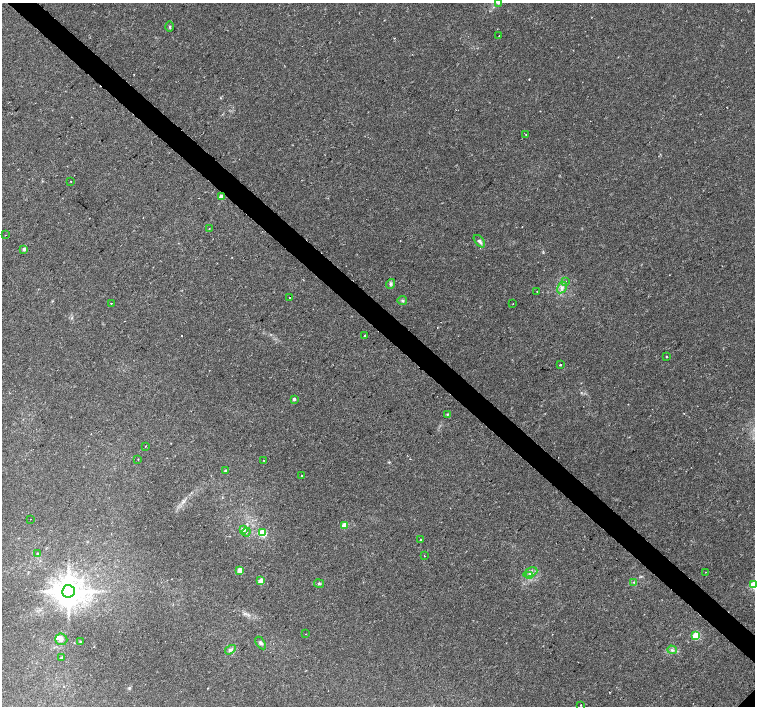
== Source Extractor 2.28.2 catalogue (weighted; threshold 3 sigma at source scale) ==
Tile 11 of 4 x 4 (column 3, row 3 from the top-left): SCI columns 3011-4515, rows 1572-2979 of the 6025 x 6025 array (HDU 1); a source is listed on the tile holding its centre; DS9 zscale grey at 2 x 2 block average (1 PNG px = mean of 2 x 2 image px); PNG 757 x 708 px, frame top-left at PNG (2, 3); each listed source drawn as its Kron ellipse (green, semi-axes under 4 px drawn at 4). Shown black and unused: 4% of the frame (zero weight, under 2 of 3 exposures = <1% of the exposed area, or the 3 px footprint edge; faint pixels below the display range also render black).
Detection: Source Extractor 2.28.2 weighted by HDU 2 'WHT'; one run over the whole footprint, this tile lists its part. Background 0.0254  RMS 0.0028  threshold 0.0128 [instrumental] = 3 sigma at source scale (4.5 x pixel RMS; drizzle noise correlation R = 1.50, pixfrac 1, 0.0396/0.0396 arcsec/px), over >= 5 px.
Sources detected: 59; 4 cosmic-ray / hot-pixel residue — neither listed nor drawn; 1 inside a brighter listed object's ellipse — not listed separately; the other 54 listed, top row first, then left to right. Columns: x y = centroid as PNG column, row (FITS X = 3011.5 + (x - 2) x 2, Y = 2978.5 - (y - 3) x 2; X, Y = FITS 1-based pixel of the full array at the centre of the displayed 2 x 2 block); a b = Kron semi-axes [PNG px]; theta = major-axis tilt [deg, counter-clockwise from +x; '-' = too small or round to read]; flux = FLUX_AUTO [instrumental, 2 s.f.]
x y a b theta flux
498 3 3 2 - 0.7
170 27 5 2 - 0.76
499 35 2 2 - 0.26
526 135 2 2 - 0.81
71 181 2 2 - 1.1
221 197 3 3 - 7.7
209 229 2 2 - 0.3
6 235 2 2 - 0.24
479 241 7 3 -50 1.7
24 249 3 3 - 1.7
565 282 2 2 - 0.76
391 284 5 4 - 1.3
562 288 6 4 57 2.1
537 292 2 2 - 0.3
290 297 2 2 - 0.89
402 301 5 2 - 0.67
111 303 2 2 - 0.83
513 304 2 2 - 0.23
365 336 2 2 - 0.51
666 357 3 2 - 0.35
560 365 2 2 - 1.4
294 399 3 2 - 1.8
447 414 4 3 - 0.65
145 446 2 2 - 2.1
138 459 2 2 - 0.4
264 461 2 2 - 0.45
225 471 3 3 - 0.85
302 475 2 2 - 1.2
31 519 2 2 - 0.76
345 525 3 3 - 15
243 530 4 3 - 4.1
246 532 4 3 - 0.88
262 533 3 3 - 37
420 539 2 2 - 0.48
37 553 2 2 - 0.4
424 555 2 2 - 1
240 570 3 3 - 14
530 572 7 3 24 1.7
706 572 2 2 - 0.28
530 576 4 3 - 1.2
261 581 3 3 - 15
634 582 3 2 - 0.7
319 583 5 2 - 0.78
754 585 3 3 - 41
68 591 6 6 - 1200
306 634 2 2 - 0.25
696 636 3 3 - 34
61 639 6 6 - 2.5
80 642 2 2 - 0.47
261 643 7 4 -57 1.4
230 650 6 4 34 1.6
672 650 5 3 - 1.2
61 658 3 3 - 0.99
581 705 3 2 - 0.29
Overlapping masked pixels (flux is a lower limit): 1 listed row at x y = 221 197
Isophote crosses this tile's border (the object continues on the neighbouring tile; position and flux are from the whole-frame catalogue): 2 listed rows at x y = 498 3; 754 585
Diffuse or blended objects may show on this block-average render without a row.